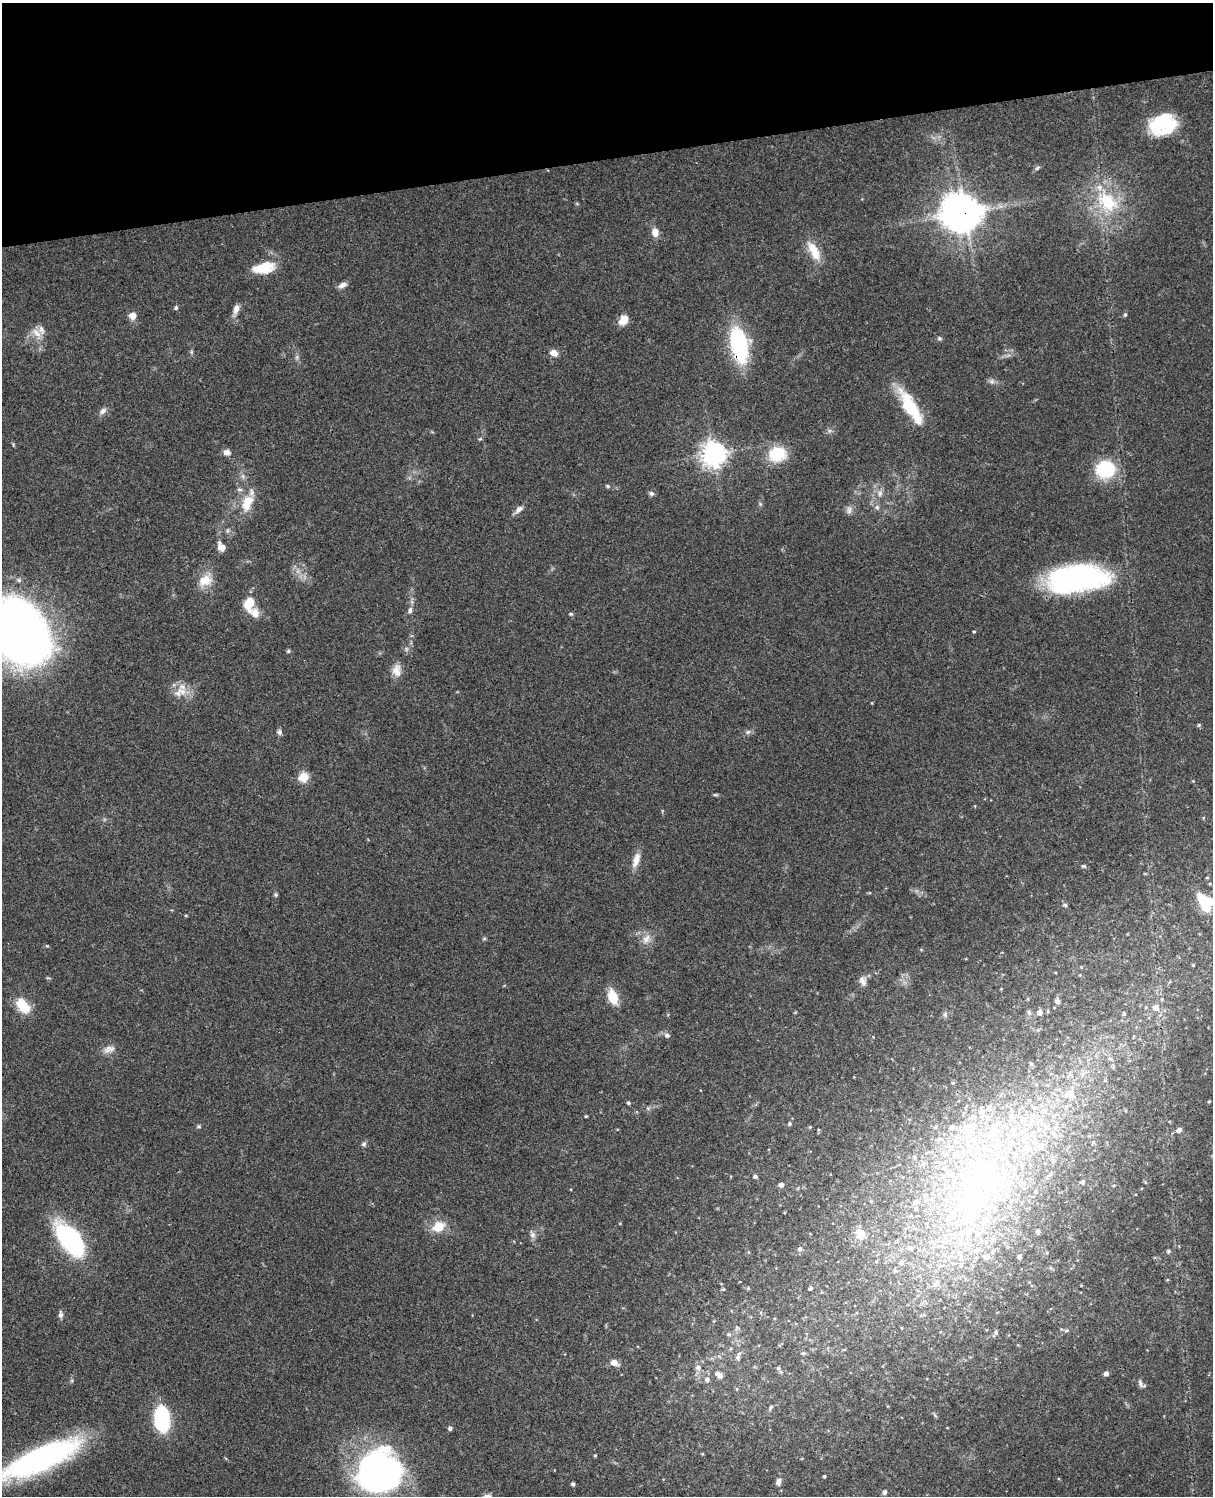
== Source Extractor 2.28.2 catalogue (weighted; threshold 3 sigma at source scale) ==
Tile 3 of 4 x 3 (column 3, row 1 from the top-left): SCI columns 2542-3752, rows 3266-4759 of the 5081 x 4925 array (HDU 1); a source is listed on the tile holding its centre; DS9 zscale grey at full resolution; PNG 1215 x 1498 px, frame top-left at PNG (2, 3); no overlay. Shown black and unused: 10% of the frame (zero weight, under 3 of 4 exposures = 6% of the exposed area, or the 3 px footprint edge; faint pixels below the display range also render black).
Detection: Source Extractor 2.28.2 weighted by HDU 2 'WHT'; one run over the whole footprint, this tile lists its part. Background 0.0771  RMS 0.0058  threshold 0.026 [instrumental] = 3 sigma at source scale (4.5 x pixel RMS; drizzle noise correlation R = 1.50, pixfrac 1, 0.05/0.05 arcsec/px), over >= 5 px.
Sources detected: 182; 2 too faint to see at this stretch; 5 inside a brighter object's white glare — not listed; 26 inside a brighter listed object's ellipse — not listed separately; the other 149 listed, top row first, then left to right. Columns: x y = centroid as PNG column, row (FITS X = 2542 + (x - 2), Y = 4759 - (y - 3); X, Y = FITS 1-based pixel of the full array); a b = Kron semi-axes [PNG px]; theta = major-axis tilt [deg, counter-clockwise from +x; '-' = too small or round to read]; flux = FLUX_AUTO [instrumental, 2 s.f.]
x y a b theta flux
1163 123 29 19 23 32
1037 168 8 4 36 1.1
1107 202 38 25 -47 37
965 213 13 11 76 810
655 232 9 7 -85 4.9
814 251 29 11 -61 11
264 268 29 13 11 15
342 285 11 6 22 2.7
176 308 5 5 - 1.3
236 309 15 7 75 3.7
1125 315 6 4 68 0.84
132 316 11 9 -62 3.8
623 320 12 9 51 6.6
36 333 18 9 -53 5.5
939 338 6 5 - 1.1
739 345 37 17 -78 56
191 352 6 5 - 0.9
554 353 10 8 -32 3.9
992 381 8 6 -43 1.8
910 407 47 13 -59 28
103 411 9 7 47 2.5
227 452 10 8 -11 2.7
713 454 8 8 - 560
777 454 18 14 7 22
1105 470 19 17 9 34
608 486 6 4 -22 0.86
651 493 7 6 - 1.4
880 493 8 6 74 2.3
247 503 24 14 65 13
877 507 7 6 - 1.6
519 509 11 7 41 3
849 510 12 7 -89 2.5
221 547 14 9 -59 4.2
1077 579 59 25 6 130
205 580 20 14 37 9.3
249 604 13 9 84 13
410 610 9 6 72 2
571 614 6 4 -15 0.85
18 631 53 42 -57 640
974 632 3 3 - 0.63
288 651 5 4 - 0.91
397 670 17 11 -86 5.5
182 692 16 9 -34 6.2
1199 725 5 5 - 0.94
279 732 7 6 - 1.6
748 732 7 6 - 1.5
303 777 5 5 - 30
715 795 8 4 -8 0.81
636 860 21 8 73 5.9
1083 866 6 5 - 0.91
1207 878 4 4 - 0.62
276 895 5 5 - 0.88
1206 901 19 10 -29 21
1065 905 5 4 - 1.4
186 915 5 3 - 0.51
484 938 6 4 1 0.7
646 939 16 9 56 4.6
1193 965 4 4 - 0.68
863 981 14 9 -72 3.2
613 997 16 9 -71 12
1057 1001 6 5 - 1.6
23 1006 22 13 -51 12
1155 1008 9 8 - 4
1029 1012 7 5 -71 1.1
1039 1012 5 5 - 3.1
945 1014 7 5 79 1.2
1124 1014 5 4 - 0.83
667 1035 7 6 - 1.9
109 1049 17 9 16 4.1
1110 1059 8 4 -9 1.2
1031 1064 6 5 - 1.1
1105 1080 5 4 - 0.69
953 1083 4 3 - 0.7
1070 1094 13 9 11 8
1209 1101 3 3 - 0.63
628 1103 4 4 - 0.94
982 1112 12 9 -70 4.8
586 1116 4 3 - 0.52
973 1117 10 8 8 4.9
1023 1119 16 11 -46 9.9
1040 1120 11 7 2 4.5
789 1124 5 4 - 1
199 1126 6 4 -1 0.85
810 1127 4 4 - 0.54
935 1127 5 5 - 0.8
1179 1130 6 5 - 2.6
992 1132 25 17 37 25
1014 1134 11 9 -4 5.5
1054 1134 17 7 -54 6.1
1089 1136 6 4 17 0.77
1025 1138 14 10 33 8.6
1093 1142 5 5 - 0.87
364 1144 7 5 45 1.2
1041 1146 10 8 -82 4.8
1029 1149 13 9 28 6.5
1053 1160 13 5 -59 2
755 1176 4 4 - 1.2
1082 1182 5 4 - 1.3
781 1185 5 5 - 2.2
1036 1191 5 5 - 0.88
968 1200 81 44 -78 180
871 1201 4 3 - 0.5
916 1202 8 6 23 3.1
916 1209 6 5 - 1.2
438 1227 15 11 29 10
1038 1231 4 4 - 1.7
860 1234 14 11 -60 6.9
532 1235 8 8 - 2.2
70 1240 36 16 -51 89
897 1241 6 5 - 0.94
909 1248 8 7 - 2.4
800 1249 6 5 - 1.7
1168 1251 5 5 - 1.2
1047 1253 5 4 - 0.6
1019 1256 5 5 - 1.6
876 1262 6 4 0 0.67
901 1263 8 6 59 1.8
896 1271 7 4 -18 0.94
936 1284 10 6 46 2.6
748 1288 5 4 - 0.62
810 1288 5 4 - 1.2
723 1289 5 4 - 0.52
61 1315 9 6 89 1.9
921 1315 6 4 1 0.78
1066 1330 7 6 - 1.5
996 1333 5 4 - 1.1
729 1334 6 5 - 1
803 1353 6 5 - 1
738 1357 12 6 72 2.5
614 1363 7 5 -15 6.2
698 1368 7 7 - 2.5
778 1368 5 5 - 1
1106 1373 5 5 - 2.2
719 1375 11 6 -47 4.3
707 1379 6 6 - 1.8
1140 1383 13 5 -66 1.9
737 1389 6 3 -72 0.65
771 1407 8 4 61 1.4
935 1415 8 3 -45 0.76
162 1419 21 12 -85 54
450 1428 4 4 - 1.6
702 1454 5 3 - 0.51
595 1455 4 3 - 0.62
41 1458 79 22 24 140
379 1472 38 33 32 240
824 1476 3 3 - 0.76
778 1482 10 6 79 2.5
573 1484 4 4 - 1.4
884 1492 5 5 - 2
Overlapping masked pixels (flux is a lower limit): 2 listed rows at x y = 965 213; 739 345
Isophote crosses this tile's border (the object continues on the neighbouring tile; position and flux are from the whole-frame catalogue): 3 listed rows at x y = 18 631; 1206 901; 41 1458
Unlisted compact peaks at least as high as the median listed source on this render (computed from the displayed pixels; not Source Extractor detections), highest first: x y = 480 439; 47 946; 829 431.